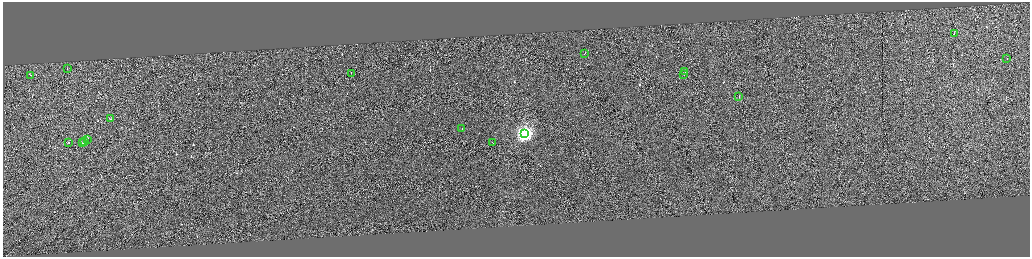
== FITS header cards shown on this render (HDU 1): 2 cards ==
NAXIS1  =                 4109
NAXIS2  =                 1017

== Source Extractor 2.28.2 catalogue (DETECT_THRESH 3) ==
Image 4109 x 1017 px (HDU 1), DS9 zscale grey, zoomed out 1/4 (1 PNG px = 4 x 4 image px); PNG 1032 x 259 px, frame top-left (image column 2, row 1015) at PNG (3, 2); each listed source drawn as its Kron ellipse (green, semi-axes under 4 px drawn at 4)
Background 0.546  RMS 3.8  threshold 11.4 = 3 sigma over >= 5 px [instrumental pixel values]
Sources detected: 337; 320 cannot appear on this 1/4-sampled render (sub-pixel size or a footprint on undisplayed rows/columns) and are neither listed nor drawn; the other 17 listed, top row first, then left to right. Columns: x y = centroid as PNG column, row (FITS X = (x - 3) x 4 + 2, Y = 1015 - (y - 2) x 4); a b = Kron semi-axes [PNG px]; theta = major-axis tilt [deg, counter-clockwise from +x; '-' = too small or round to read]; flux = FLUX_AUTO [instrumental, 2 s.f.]
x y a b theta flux
954 33 2 1 - 17000
585 53 2 1 - 15000
1007 58 2 1 - 12000
67 68 2 1 - 7200
685 71 2 1 - 24000
352 73 3 1 - 25000
684 74 2 1 - 39000
31 75 3 1 - 23000
739 96 2 1 - 8700
111 118 2 1 - 10000
462 128 3 1 - 19000
525 133 4 4 - 820000
87 139 2 1 - 17000
85 141 2 1 - 36000
69 142 2 1 - 19000
83 142 2 1 - 13000
493 142 3 1 - 110000
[320 sub-pixel or undisplayed-footprint detections neither listed nor drawn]